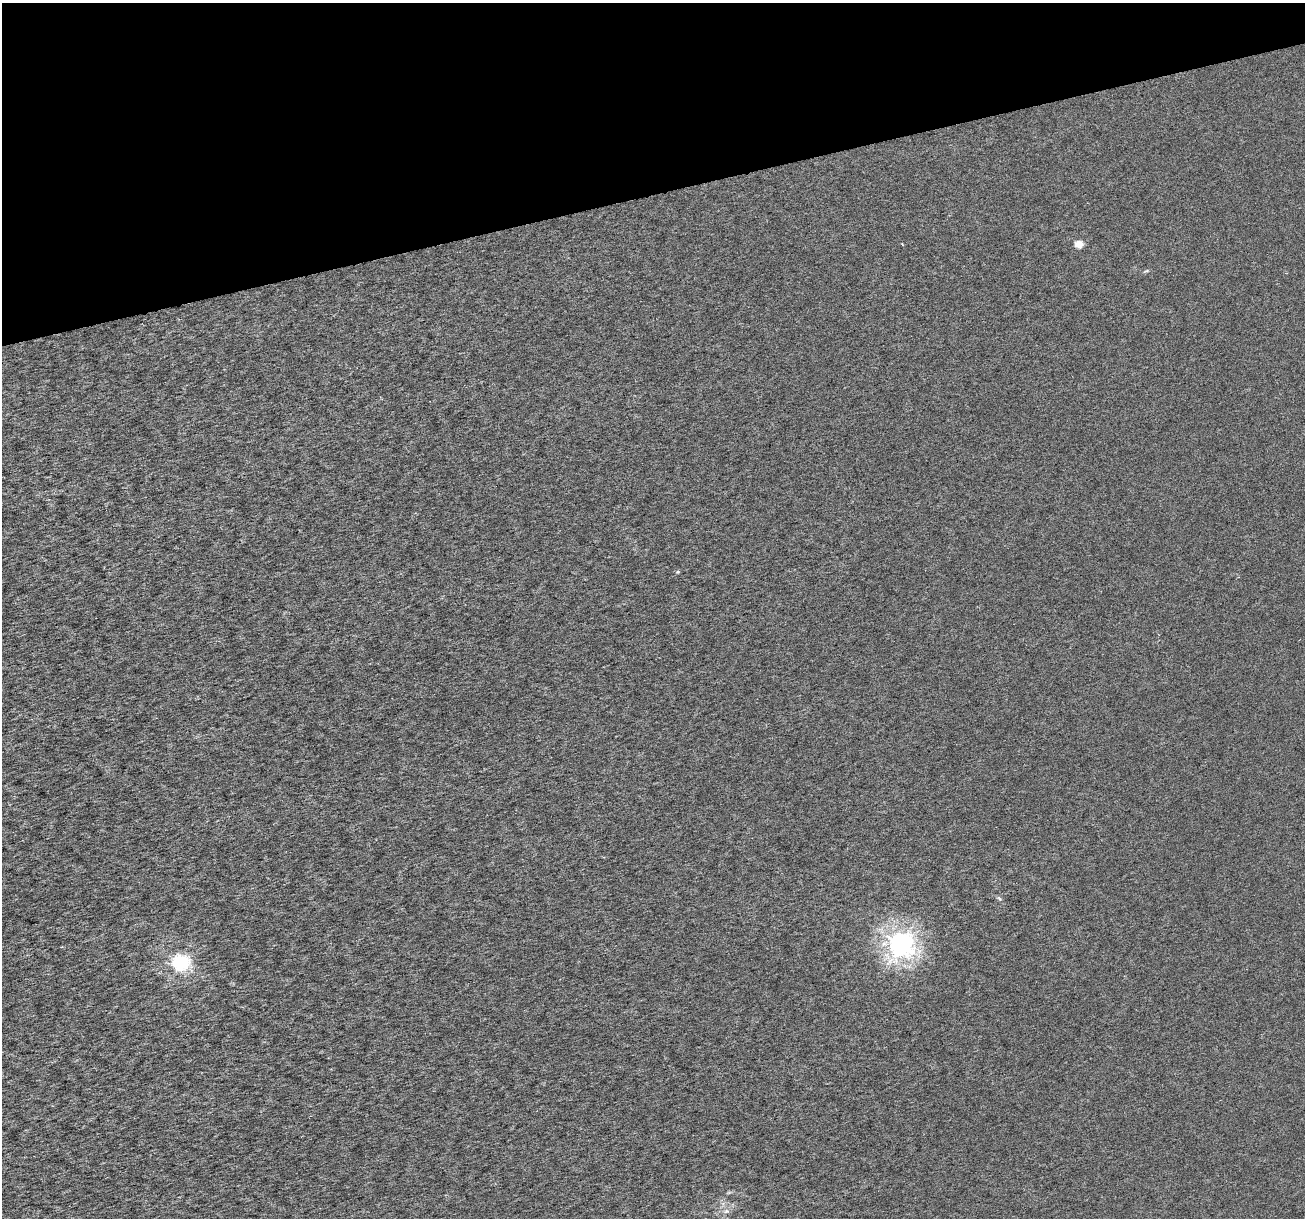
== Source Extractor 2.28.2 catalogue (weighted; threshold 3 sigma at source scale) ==
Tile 3 of 4 x 4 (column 3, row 1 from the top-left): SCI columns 2606-3908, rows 3747-4962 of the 5212 x 5013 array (HDU 1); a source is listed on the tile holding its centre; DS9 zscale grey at full resolution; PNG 1307 x 1220 px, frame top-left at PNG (2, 3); no overlay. Shown black and unused: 16% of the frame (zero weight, under 3 of 6 exposures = <1% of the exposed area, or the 3 px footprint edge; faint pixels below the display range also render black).
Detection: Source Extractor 2.28.2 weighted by HDU 2 'WHT'; one run over the whole footprint, this tile lists its part. Background 3.49e-05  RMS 0.0018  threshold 0.00726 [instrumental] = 3 sigma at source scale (4.09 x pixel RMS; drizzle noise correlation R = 1.36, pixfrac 0.8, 0.0396/0.0396 arcsec/px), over >= 5 px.
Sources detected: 5; all 5 listed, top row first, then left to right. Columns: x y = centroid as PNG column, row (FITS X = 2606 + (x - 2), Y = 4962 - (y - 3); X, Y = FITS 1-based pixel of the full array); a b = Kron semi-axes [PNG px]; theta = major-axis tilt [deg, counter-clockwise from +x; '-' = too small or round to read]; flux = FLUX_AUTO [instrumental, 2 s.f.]
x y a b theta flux
902 244 3 2 - 0.13
1079 244 8 7 - 1.5
900 944 8 8 - 110
180 963 7 6 - 38
726 1211 6 6 - 0.39